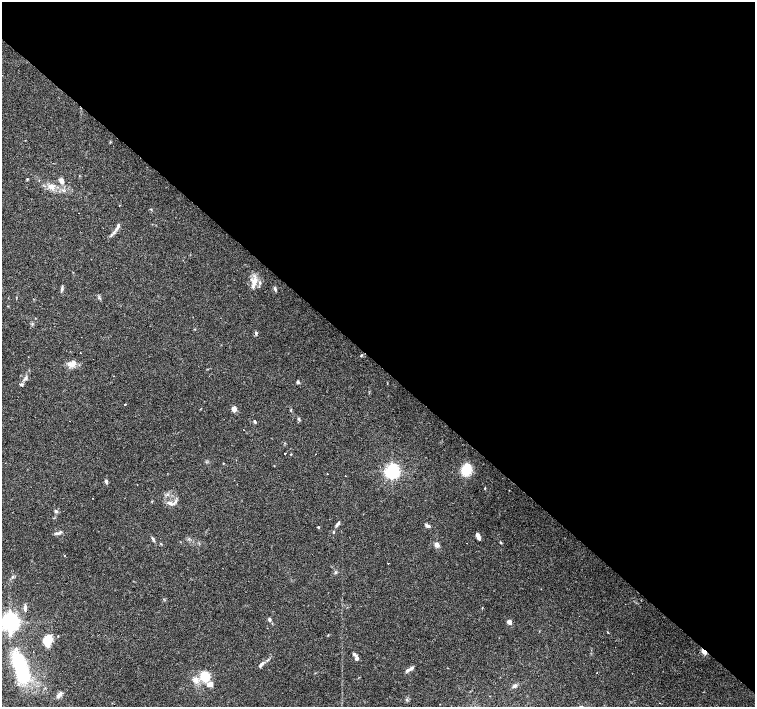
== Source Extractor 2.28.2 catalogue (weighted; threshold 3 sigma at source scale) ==
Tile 3 of 4 x 4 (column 3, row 1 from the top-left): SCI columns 3010-4514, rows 4387-5795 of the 6019 x 6019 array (HDU 1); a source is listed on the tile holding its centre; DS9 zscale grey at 2 x 2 block average (1 PNG px = mean of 2 x 2 image px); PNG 757 x 709 px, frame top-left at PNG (2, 2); no overlay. Shown black and unused: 52% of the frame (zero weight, under 3 of 4 exposures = <1% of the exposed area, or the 3 px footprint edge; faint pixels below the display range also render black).
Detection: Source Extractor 2.28.2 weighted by HDU 2 'WHT'; one run over the whole footprint, this tile lists its part. Background 0.0444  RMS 0.0047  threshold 0.021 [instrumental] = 3 sigma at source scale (4.5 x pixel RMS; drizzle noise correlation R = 1.50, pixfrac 1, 0.0396/0.0396 arcsec/px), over >= 5 px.
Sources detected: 73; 6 cosmic-ray / hot-pixel residue — not listed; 3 inside a brighter listed object's ellipse — not listed separately; the other 64 listed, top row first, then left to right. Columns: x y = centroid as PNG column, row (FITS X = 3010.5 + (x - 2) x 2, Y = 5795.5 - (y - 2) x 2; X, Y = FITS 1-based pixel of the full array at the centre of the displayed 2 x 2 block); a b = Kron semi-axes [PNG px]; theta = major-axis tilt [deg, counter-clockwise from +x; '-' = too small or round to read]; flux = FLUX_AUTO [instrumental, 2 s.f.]
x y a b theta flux
27 179 3 3 - 0.73
39 181 3 2 - 0.6
61 181 5 4 - 6.8
51 187 9 7 -10 7.3
151 209 3 2 - 0.71
118 226 10 4 68 3.4
254 282 13 5 71 9.6
260 283 6 3 -63 1.7
275 289 6 3 -72 1.6
99 298 4 2 - 1.2
256 333 5 3 - 1.7
80 353 2 2 - 2.1
361 355 3 2 - 0.91
72 364 11 8 25 7.1
113 376 2 2 - 0.43
26 377 4 4 - 2
298 382 3 3 - 2.6
21 384 4 3 - 1.7
125 404 2 2 - 15
234 409 6 5 - 5.5
291 410 3 2 - 0.76
299 419 4 3 - 1.3
255 421 5 3 - 1.2
285 453 2 2 - 8.6
274 466 2 2 - 1.1
466 470 7 5 86 45
392 471 5 4 - 350
327 473 2 2 - 4.4
345 476 2 2 - 2
106 481 5 3 - 2.7
485 488 3 2 - 0.59
92 498 2 2 - 0.63
175 501 4 3 - 1.8
169 503 4 3 - 1.7
56 511 5 4 - 2
337 524 9 3 54 2.6
428 526 7 4 -14 2.5
318 527 3 3 - 0.86
60 532 8 3 31 2.1
333 532 3 3 - 0.98
478 536 8 3 -66 5.1
153 539 5 3 - 1.6
501 542 4 2 - 0.73
437 544 4 4 - 6.5
388 564 2 2 - 1.8
335 572 4 3 - 1.1
13 577 4 3 - 1.3
25 607 6 3 90 3
269 619 4 3 - 2.4
10 622 5 5 - 600
509 622 5 4 - 4
10 634 6 4 57 3.6
47 640 11 8 69 15
704 651 3 2 - 31
354 654 7 4 -41 2.1
357 658 4 4 - 3.2
261 664 9 4 44 3.5
21 668 35 14 -70 85
411 668 9 3 38 3.2
597 672 2 2 - 0.53
205 676 10 8 -81 24
196 680 7 7 - 6.4
515 686 6 4 41 2.9
59 694 9 4 57 3.8
Overlapping masked pixels (flux is a lower limit): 1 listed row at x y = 704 651
Isophote crosses this tile's border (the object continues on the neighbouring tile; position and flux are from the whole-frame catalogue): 1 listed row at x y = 10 622
Diffuse or blended objects may show on this block-average render without a row.